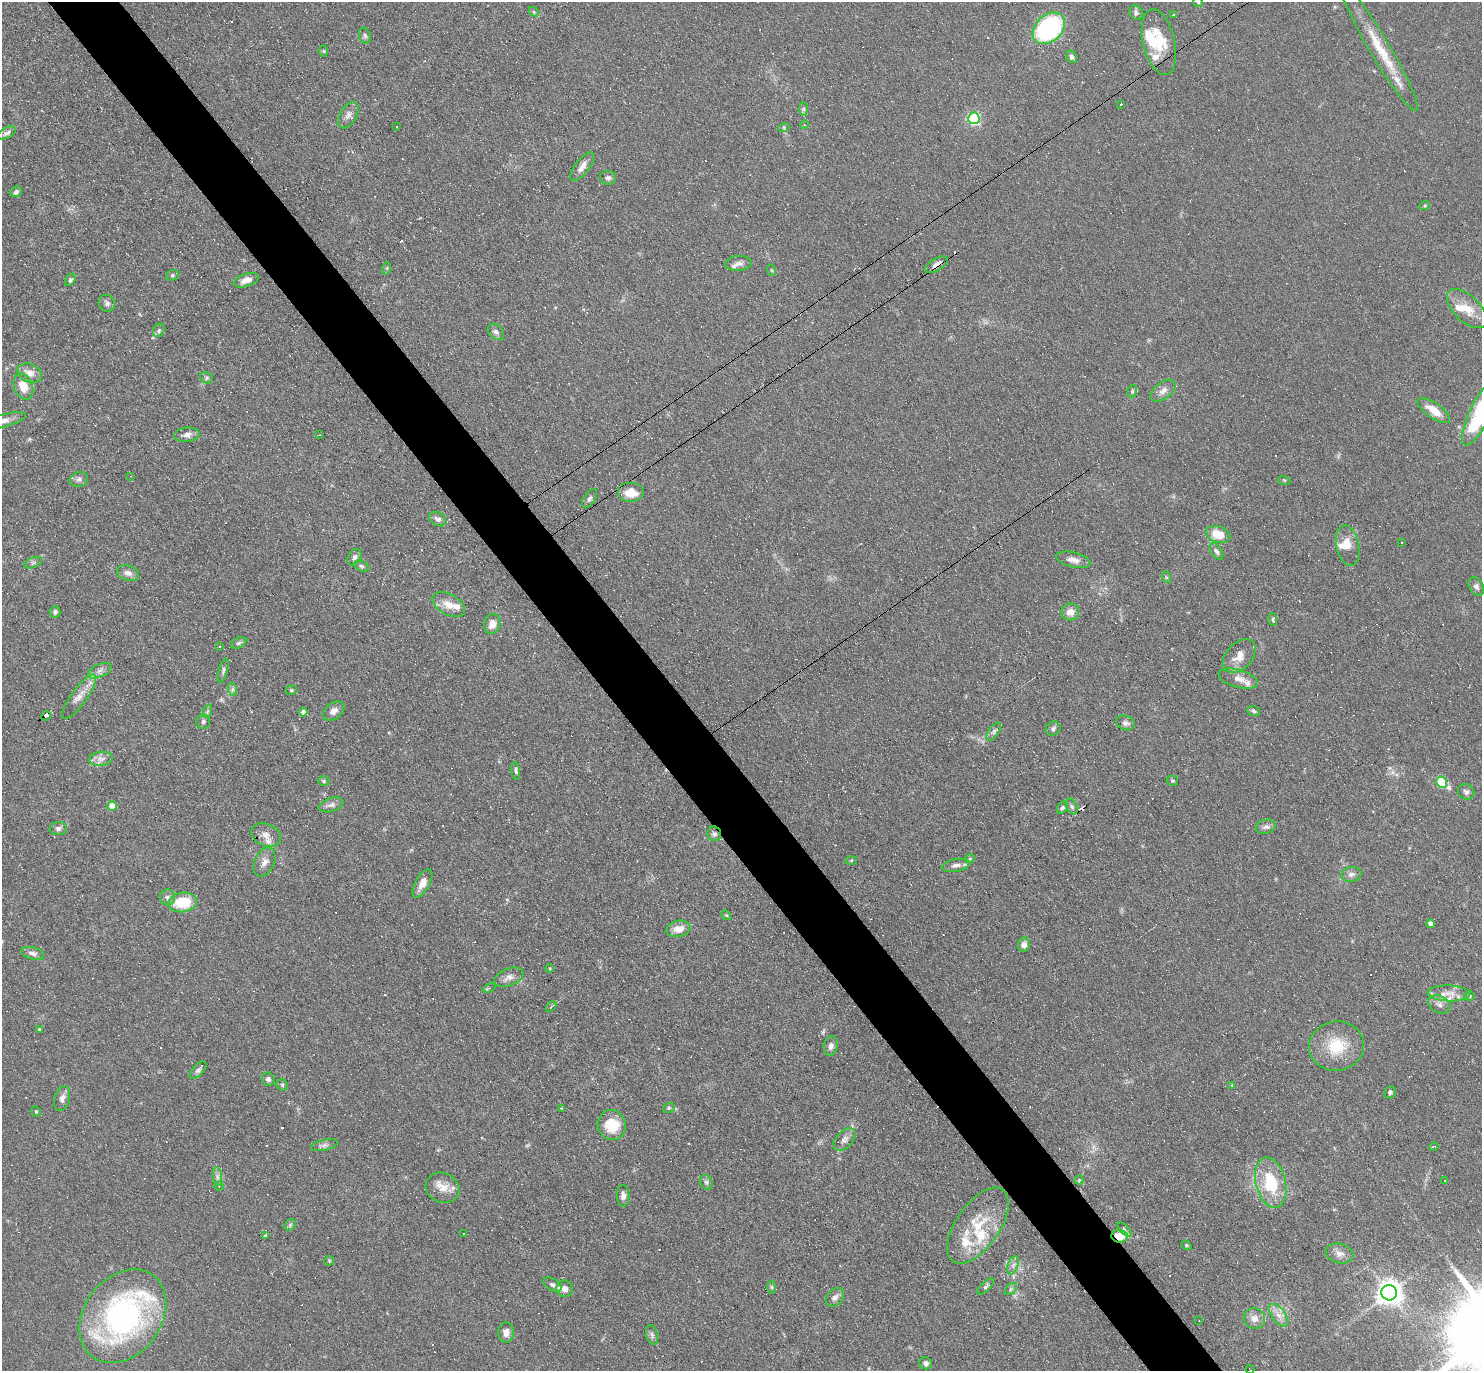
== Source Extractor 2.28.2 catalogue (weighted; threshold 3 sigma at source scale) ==
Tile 11 of 4 x 4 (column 3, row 3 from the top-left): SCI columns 2963-4442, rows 1520-2888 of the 5923 x 5919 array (HDU 1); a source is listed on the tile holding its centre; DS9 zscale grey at full resolution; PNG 1484 x 1373 px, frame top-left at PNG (2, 2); each listed source drawn as its Kron ellipse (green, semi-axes under 4 px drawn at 4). Shown black and unused: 5% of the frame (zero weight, under 3 of 6 exposures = <1% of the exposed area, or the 3 px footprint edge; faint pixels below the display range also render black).
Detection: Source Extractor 2.28.2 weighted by HDU 2 'WHT'; one run over the whole footprint, this tile lists its part. Background 0.103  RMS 0.0063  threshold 0.0259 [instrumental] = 3 sigma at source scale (4.09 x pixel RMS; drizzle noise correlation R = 1.36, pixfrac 0.8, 0.05/0.05 arcsec/px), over >= 5 px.
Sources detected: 255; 1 too faint to see at this stretch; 70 cosmic-ray / hot-pixel residue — neither listed nor drawn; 18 inside a brighter listed object's ellipse — not listed separately; the other 166 listed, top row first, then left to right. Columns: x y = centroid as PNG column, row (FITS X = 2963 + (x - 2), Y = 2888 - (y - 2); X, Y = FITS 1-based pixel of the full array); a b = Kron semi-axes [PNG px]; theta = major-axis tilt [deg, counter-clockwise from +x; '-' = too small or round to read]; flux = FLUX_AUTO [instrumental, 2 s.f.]
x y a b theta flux
1198 2 5 4 - 0.91
534 12 5 4 - 0.88
1136 13 7 6 - 1.6
1173 15 3 3 - 1.6
1049 28 18 13 43 90
365 36 8 5 -72 1.4
1159 42 33 16 -76 20
1379 47 74 10 -59 22
324 51 5 3 - 0.61
1071 57 6 5 - 1.7
1120 104 3 3 - 5.1
804 109 7 4 -89 1.2
348 115 15 8 60 3.5
974 118 6 5 - 86
804 125 4 4 - 0.58
397 126 3 2 - 0.52
784 127 5 3 - 0.8
7 133 10 5 28 1.8
582 167 17 7 52 4.1
608 178 8 7 - 1.8
16 192 6 5 - 1.8
1425 205 5 3 - 0.62
738 263 13 7 5 2.8
936 265 13 6 30 3.2
387 268 6 4 71 0.78
771 270 6 3 -70 0.63
172 275 6 5 - 1
70 280 6 4 57 1.3
246 280 13 6 19 3.8
107 303 9 8 - 2.1
1467 309 24 13 -44 12
159 330 7 5 62 1.2
496 332 9 6 -45 2
30 373 13 9 -23 5.3
206 378 6 5 - 1.1
23 387 13 9 -68 9.2
1132 391 6 5 - 0.99
1163 391 15 8 36 3.9
1434 410 19 7 -35 9.7
1480 414 35 10 64 65
2 421 25 6 14 6
187 435 13 7 5 3.2
319 435 3 2 - 0.39
131 476 3 2 - 0.34
79 479 9 7 16 2.3
1284 480 6 4 -17 0.68
630 492 13 10 0 10
590 498 10 5 56 1.6
438 519 9 6 -30 2.6
1218 534 12 8 -16 13
1402 543 2 2 - 0.43
1348 546 20 11 -78 7.6
1216 551 9 5 -55 1.7
354 557 9 6 59 1.9
1073 560 17 7 -13 4.1
33 563 9 5 23 1.4
361 566 8 5 -26 1.3
128 573 11 7 -17 3
1166 577 6 3 -72 0.68
1476 586 10 6 -57 1.9
449 605 18 10 -29 7.6
55 612 6 5 - 1.5
1070 612 9 8 - 5.2
1273 619 6 3 -83 0.85
492 624 10 8 72 5.4
239 643 8 5 28 1.3
220 647 3 3 - 1.5
1239 656 20 13 47 7.3
100 671 12 6 25 2.9
223 671 12 4 74 1.4
1238 679 20 9 -16 5.2
232 689 7 4 -72 1.3
291 690 6 4 19 0.81
79 697 27 8 54 6.8
208 711 7 4 70 1.1
334 711 12 8 35 3.4
1254 711 6 5 - 1.2
303 712 4 4 - 2.9
46 716 5 3 - 14
203 722 7 7 - 1.6
1125 723 9 7 -21 2.1
1053 729 8 7 - 1.6
994 732 10 5 55 1.8
101 759 12 7 6 3.2
516 771 9 4 -81 1.3
324 781 6 5 - 0.88
1172 781 6 5 - 0.9
1441 782 6 5 - 24
1466 792 8 7 - 1.8
331 805 12 7 17 2.4
112 806 5 4 - 9
1072 807 8 5 -63 1.4
1062 808 7 5 50 1.3
1266 827 10 7 11 2.4
58 828 9 6 5 2
714 834 7 6 - 1.9
266 835 16 11 -22 5.4
970 858 5 3 - 0.51
851 860 5 4 - 0.65
264 862 15 9 65 4.3
956 865 14 6 10 2.9
1351 874 10 7 12 2.7
422 883 16 7 61 5.9
167 897 8 7 - 2.1
183 902 14 10 7 19
726 915 5 4 - 0.67
1431 924 4 4 - 4.5
678 929 12 8 13 6.4
1024 945 7 6 - 3
33 953 11 6 -16 2.6
550 968 4 4 - 0.62
509 977 15 8 22 3.9
489 988 7 3 23 0.99
1449 993 21 8 -2 6.5
1469 996 5 4 - 0.75
1439 1004 12 8 -29 3.1
551 1007 6 3 46 0.81
39 1029 3 3 - 0.72
831 1046 10 7 78 2.7
1336 1046 27 24 7 22
198 1070 11 5 47 1.7
268 1079 7 6 - 1.6
282 1085 6 5 - 0.93
1232 1085 4 3 - 0.99
1390 1092 6 5 - 1.6
62 1099 13 7 75 3.3
561 1108 3 3 - 0.44
669 1108 6 5 - 0.9
36 1111 5 4 - 0.7
612 1125 15 14 - 17
844 1140 13 8 47 3.2
324 1145 14 5 12 2.1
1434 1147 5 2 - 0.77
217 1177 9 4 -82 2
1079 1180 4 4 - 0.65
1444 1180 3 3 - 20
706 1182 7 6 - 1.5
1271 1183 26 15 -77 28
219 1186 4 4 - 0.84
442 1188 17 14 -28 7.2
623 1196 11 6 -88 2.7
290 1225 6 5 - 1
978 1225 43 22 55 26
1124 1229 9 4 -46 1.2
463 1233 2 2 - 0.36
266 1235 4 3 - 2.1
1120 1236 8 6 -7 11
1186 1245 6 3 -32 0.69
1339 1253 14 9 -14 4.1
329 1261 5 5 - 0.68
1013 1265 9 5 72 2.3
552 1285 10 6 -31 2.1
986 1286 10 4 44 1.4
771 1287 6 4 -88 0.93
565 1289 8 8 - 3.8
1011 1289 7 4 44 1.1
1389 1293 8 7 - 650
835 1297 10 7 49 2.7
1279 1315 13 7 -52 4.3
123 1316 51 38 53 150
1254 1318 11 10 - 4.7
1199 1321 2 2 - 0.4
506 1333 10 8 89 4
652 1335 10 5 -75 1.7
925 1363 6 6 - 2.3
1250 1369 4 2 - 0.95
Overlapping masked pixels (flux is a lower limit): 4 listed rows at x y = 936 265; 46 716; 714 834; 1120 1236
Isophote crosses this tile's border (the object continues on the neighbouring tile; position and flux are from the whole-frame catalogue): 4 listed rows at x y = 1198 2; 1480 414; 2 421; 1250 1369